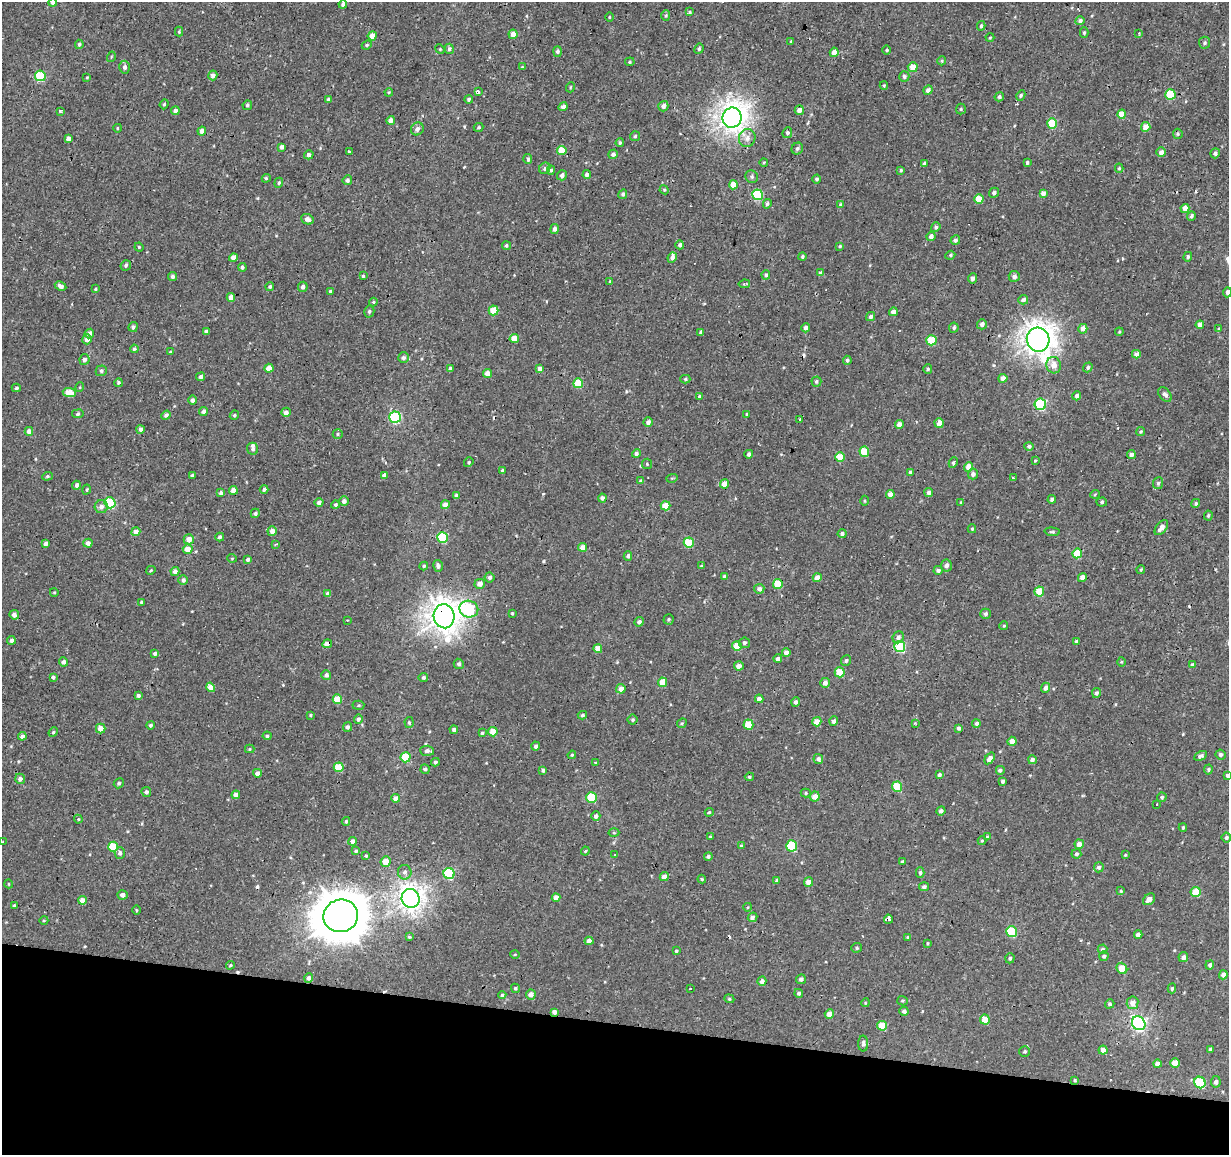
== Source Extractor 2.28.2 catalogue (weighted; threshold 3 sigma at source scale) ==
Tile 15 of 4 x 4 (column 3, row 4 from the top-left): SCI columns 2456-3682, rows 282-1434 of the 4908 x 5112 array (HDU 1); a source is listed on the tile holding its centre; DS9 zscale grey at full resolution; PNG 1231 x 1157 px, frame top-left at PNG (2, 2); each listed source drawn as its Kron ellipse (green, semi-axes under 4 px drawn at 4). Shown black and unused: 11% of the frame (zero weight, under 2 of 3 exposures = <1% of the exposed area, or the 3 px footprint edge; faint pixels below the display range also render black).
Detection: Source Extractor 2.28.2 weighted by HDU 2 'WHT'; one run over the whole footprint, this tile lists its part. Background 0.00309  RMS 0.0034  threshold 0.0154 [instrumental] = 3 sigma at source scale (4.5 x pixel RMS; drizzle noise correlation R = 1.50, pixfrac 1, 0.0396/0.0396 arcsec/px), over >= 5 px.
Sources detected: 487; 11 cosmic-ray / hot-pixel residue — neither listed nor drawn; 2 inside a brighter listed object's ellipse — not listed separately; the other 474 listed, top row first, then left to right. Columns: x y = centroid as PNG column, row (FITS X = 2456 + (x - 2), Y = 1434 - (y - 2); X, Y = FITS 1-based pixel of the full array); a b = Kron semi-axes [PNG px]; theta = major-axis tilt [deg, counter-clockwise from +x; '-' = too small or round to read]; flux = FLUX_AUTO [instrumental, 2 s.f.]
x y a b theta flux
53 2 4 4 - 1.7
343 4 4 4 - 0.96
690 12 4 4 - 0.46
666 15 5 4 - 0.45
609 17 4 3 - 0.3
1080 21 4 4 - 1.1
981 26 5 3 - 0.45
179 32 5 4 - 0.35
1084 33 5 4 - 0.47
1139 33 3 2 - 0.44
513 34 5 4 - 2.5
372 36 4 4 - 3.4
990 38 4 3 - 0.27
791 41 4 3 - 0.27
1205 43 6 5 - 0.64
79 44 5 4 - 0.63
367 45 5 4 - 0.45
440 49 5 4 - 0.37
449 49 5 4 - 1.1
699 49 5 4 - 0.6
887 50 4 3 - 0.38
558 51 5 4 - 0.78
834 52 4 4 - 2
111 57 5 3 - 0.3
942 61 4 4 - 0.43
630 62 5 4 - 0.45
125 67 6 5 - 0.98
522 67 4 4 - 0.3
913 67 5 5 - 4.7
213 75 5 4 - 1.5
40 76 5 5 - 20
904 76 5 5 - 0.9
87 77 4 3 - 0.31
884 86 4 4 - 0.37
571 87 5 3 - 0.32
928 90 5 4 - 1.6
389 92 4 3 - 0.3
478 92 4 3 - 1.4
1170 94 5 5 - 14
1021 95 5 4 - 0.57
999 97 5 4 - 0.67
469 99 4 4 - 0.72
328 100 4 3 - 0.6
164 104 5 4 - 0.41
247 105 5 4 - 0.59
663 106 5 5 - 1.2
563 107 5 4 - 1.4
961 109 5 5 - 0.47
799 110 5 4 - 1.9
60 111 3 3 - 0.46
175 111 4 4 - 1.3
1122 114 4 4 - 4.9
732 118 10 9 - 270
391 120 4 4 - 1.7
1052 123 5 5 - 10
478 127 5 4 - 0.45
1146 127 5 4 - 3.2
118 128 4 3 - 0.32
417 129 7 6 - 1.5
202 131 4 4 - 2.1
787 133 5 4 - 0.64
1178 134 5 4 - 0.46
635 136 5 5 - 0.51
747 138 9 8 - 2
68 139 4 4 - 1.3
620 143 4 3 - 0.49
282 147 4 3 - 0.87
797 148 6 5 - 0.84
562 150 4 4 - 5.3
349 151 3 3 - 0.59
1161 152 5 4 - 1.7
1215 153 5 4 - 0.91
613 154 5 4 - 1.1
309 155 5 4 - 1.2
528 159 5 4 - 0.79
764 162 4 3 - 0.3
1027 162 3 3 - 0.53
924 164 4 3 - 0.72
545 168 6 5 - 0.79
1119 168 4 4 - 0.45
551 170 4 4 - 0.6
901 170 4 3 - 0.42
587 174 4 4 - 1.1
562 175 5 5 - 1.2
752 177 6 6 - 0.76
266 178 4 4 - 0.4
817 179 4 4 - 0.68
347 180 5 4 - 1.1
279 183 5 4 - 0.47
733 185 4 4 - 3.1
664 190 5 4 - 0.38
994 193 5 4 - 0.85
1043 193 4 4 - 1.7
623 194 5 4 - 0.62
757 195 5 5 - 19
979 199 5 4 - 6.1
767 204 5 4 - 0.61
841 204 4 4 - 0.65
1185 208 4 4 - 3.1
1191 216 5 4 - 0.85
307 219 6 5 - 1.4
936 227 5 4 - 0.64
554 229 5 4 - 1.1
931 236 5 4 - 1.5
955 240 5 4 - 0.89
506 245 4 4 - 0.5
680 245 4 4 - 0.86
840 246 4 3 - 0.43
139 247 4 4 - 0.38
950 255 5 4 - 0.51
802 257 4 4 - 0.54
1188 257 5 3 - 0.51
233 258 4 4 - 2.2
672 258 5 4 - 1.2
126 265 5 5 - 0.72
242 267 4 4 - 0.74
820 273 4 4 - 0.89
766 275 4 4 - 0.82
363 276 3 3 - 0.5
1014 276 5 5 - 1.1
172 277 4 4 - 0.88
972 278 5 4 - 1.1
610 281 4 3 - 0.35
744 284 6 3 8 0.56
61 286 6 4 -27 1.4
270 287 4 4 - 0.57
303 287 5 4 - 1.1
95 289 4 3 - 0.35
330 291 4 3 - 0.54
1227 292 5 4 - 1
231 297 4 4 - 2.8
1023 300 5 4 - 1.4
373 302 4 4 - 0.37
494 310 5 4 - 6.1
369 311 6 5 - 0.66
893 312 4 4 - 2
871 316 5 4 - 0.86
982 324 5 5 - 1.3
1200 325 4 4 - 1.9
133 327 5 4 - 0.87
806 328 4 4 - 1.3
954 328 5 5 - 0.67
1083 329 5 4 - 2.2
1219 329 4 4 - 0.54
206 331 4 3 - 0.82
701 332 4 3 - 0.87
1119 332 4 3 - 0.3
89 333 5 4 - 1.8
87 339 5 4 - 2
514 339 4 4 - 3.9
931 340 5 5 - 11
1038 340 12 11 - 300
134 349 4 4 - 0.54
170 352 4 3 - 0.4
1136 354 4 4 - 1.9
403 358 5 5 - 1
84 359 5 5 - 1.4
847 360 4 4 - 0.67
1054 365 8 7 - 3
1088 367 5 4 - 0.62
269 368 4 4 - 3.7
450 369 3 3 - 0.79
540 369 4 4 - 2
928 369 5 4 - 0.44
101 371 6 5 - 0.62
488 373 4 4 - 2.6
201 377 4 4 - 0.85
1003 378 4 4 - 2.4
685 379 5 4 - 0.47
816 381 5 5 - 0.57
118 383 4 4 - 0.5
578 383 5 5 - 7.8
80 387 5 3 - 0.28
16 388 4 3 - 0.6
69 393 6 4 -6 5.8
1165 394 8 5 -50 1.2
699 396 4 4 - 0.53
1077 396 5 4 - 1.2
193 400 5 4 - 0.97
1040 404 6 5 - 25
203 411 4 4 - 1.1
286 412 5 4 - 1.4
78 414 6 3 8 0.41
747 414 3 3 - 0.32
166 415 5 4 - 0.94
234 415 5 4 - 0.48
395 417 6 5 - 33
800 419 3 2 - 0.29
648 422 5 4 - 1.4
939 423 5 4 - 2.5
899 424 4 4 - 2.4
140 429 4 4 - 1.1
29 431 4 4 - 1.8
1141 432 4 4 - 0.5
338 434 5 4 - 0.5
1029 446 4 4 - 0.85
253 449 6 5 - 0.84
864 452 5 5 - 8.6
636 453 4 4 - 0.75
749 454 4 4 - 0.93
1131 455 4 4 - 1.5
840 457 5 5 - 5.2
1035 461 4 3 - 0.3
469 462 5 4 - 0.51
953 462 5 3 - 0.59
647 464 5 5 - 0.45
969 467 5 4 - 3.5
503 471 4 3 - 0.66
910 472 3 3 - 0.68
973 474 5 5 - 1.2
192 475 3 3 - 0.58
384 475 4 4 - 1.3
47 476 5 4 - 0.54
672 478 6 3 17 0.35
1013 478 3 3 - 1.1
641 481 4 3 - 0.84
1158 483 6 5 - 0.71
725 484 4 4 - 3.6
76 485 4 4 - 1.1
264 489 4 4 - 0.74
87 490 5 4 - 0.44
233 490 4 4 - 2.7
929 492 4 4 - 1.3
221 493 4 3 - 0.91
890 494 4 4 - 2.2
1095 494 5 3 - 0.28
456 495 4 4 - 0.72
602 498 4 4 - 1.1
1052 499 4 4 - 0.78
344 501 5 5 - 1.4
865 501 5 3 - 0.32
1102 502 5 4 - 0.53
110 503 5 5 - 23
319 503 4 4 - 1.1
961 503 4 3 - 0.37
1196 503 5 4 - 0.51
335 505 4 4 - 0.63
445 505 4 4 - 2.3
665 506 5 4 - 5.1
101 507 6 6 - 1.5
255 513 5 4 - 0.82
1208 515 5 4 - 0.48
1161 527 9 5 51 1.9
972 529 4 4 - 0.42
272 531 5 4 - 2
136 532 4 4 - 2.2
1052 532 8 4 -4 0.53
842 534 4 4 - 0.99
220 537 4 3 - 0.56
442 538 5 5 - 17
189 539 5 5 - 3.2
88 543 4 4 - 1.9
689 543 5 5 - 9.5
46 544 4 4 - 1.4
276 544 4 3 - 0.3
583 547 4 4 - 2.6
188 549 5 5 - 4.2
1077 553 5 4 - 8.3
628 556 4 4 - 0.84
232 558 5 3 - 0.28
248 559 4 4 - 1
424 566 4 4 - 0.56
438 566 6 5 - 1.1
701 566 4 4 - 0.3
946 566 6 5 - 1.2
151 570 5 3 - 0.42
938 570 5 4 - 0.93
1141 570 4 3 - 0.39
175 572 4 4 - 1.5
725 576 4 4 - 0.9
490 577 5 5 - 0.8
1082 577 5 4 - 2.1
817 578 4 4 - 2.7
183 580 5 4 - 0.94
480 584 5 4 - 2.1
778 584 5 5 - 7.7
759 589 5 5 - 1.3
1039 591 5 5 - 6.1
54 592 4 3 - 0.28
328 594 4 4 - 1.3
142 602 4 3 - 0.92
469 609 9 8 - 25
512 613 4 3 - 0.36
985 614 5 5 - 0.8
14 615 5 4 - 1.6
444 616 12 10 -77 330
669 619 5 5 - 0.54
347 620 3 2 - 0.38
639 622 5 4 - 0.94
1004 626 4 4 - 0.33
898 637 6 5 - 1.2
11 640 4 4 - 0.95
1076 641 4 3 - 0.46
745 643 5 5 - 0.77
327 644 5 4 - 2.9
737 646 5 4 - 5.8
900 647 6 5 - 22
598 649 4 4 - 2.9
155 653 4 4 - 0.83
786 653 4 4 - 1.8
778 659 4 4 - 1.2
846 661 5 5 - 0.64
63 662 4 4 - 1.3
1122 662 5 3 - 0.34
459 664 5 5 - 0.83
1192 665 4 4 - 0.69
739 666 5 4 - 1.6
840 672 5 5 - 7.4
326 675 5 4 - 1.1
53 677 4 3 - 0.55
423 678 4 4 - 0.73
663 682 5 4 - 5.1
825 683 5 4 - 1.6
211 687 5 4 - 3.3
1045 688 5 4 - 1.1
621 689 5 4 - 2.3
1096 693 5 4 - 0.83
138 695 4 3 - 0.86
337 699 5 4 - 6.3
759 699 4 4 - 1.4
796 702 5 4 - 1
358 705 6 4 3 0.5
310 715 4 4 - 0.38
582 715 5 4 - 0.65
358 719 4 4 - 1
633 720 5 5 - 0.6
834 721 4 4 - 1.2
817 722 4 4 - 3.9
409 723 5 4 - 0.54
682 723 5 4 - 0.44
915 723 3 2 - 0.26
976 723 4 4 - 0.84
150 725 4 4 - 0.59
748 725 5 5 - 6.6
347 727 5 4 - 0.75
959 728 4 3 - 0.9
101 729 5 5 - 2.7
454 730 4 4 - 0.94
53 732 5 4 - 0.42
493 732 4 4 - 4.9
482 733 4 3 - 0.49
22 736 4 4 - 1.2
267 736 4 4 - 0.52
1012 741 4 4 - 2.2
536 746 4 4 - 0.76
250 749 5 4 - 0.36
427 751 7 5 -4 1.5
1221 754 5 5 - 0.72
572 755 4 3 - 0.34
1201 756 7 4 27 0.91
406 757 5 5 - 10
990 758 6 4 54 1.8
818 759 5 4 - 1.2
1032 760 4 4 - 1
435 762 4 4 - 0.6
596 763 3 3 - 0.61
339 767 5 5 - 9.7
425 769 4 4 - 0.62
1208 769 5 4 - 0.5
543 770 4 4 - 0.81
1000 770 5 5 - 0.92
257 773 4 4 - 1.7
939 775 4 4 - 0.85
1227 775 4 4 - 0.79
749 777 4 3 - 0.45
20 779 5 5 - 1.1
1003 781 4 4 - 0.72
119 783 5 4 - 0.76
897 787 5 5 - 8.7
146 792 5 5 - 0.88
806 793 5 4 - 0.5
236 795 4 4 - 1.7
592 797 5 5 - 12
815 797 5 5 - 2.6
1162 797 5 4 - 0.57
396 798 4 4 - 1.7
1157 804 3 3 - 0.51
941 811 5 4 - 0.92
709 812 4 4 - 0.46
596 816 5 4 - 1.3
78 819 4 4 - 0.3
346 821 4 3 - 0.47
1183 828 4 3 - 0.48
614 833 5 3 - 0.36
710 837 4 3 - 0.29
987 837 4 3 - 0.35
1226 837 5 5 - 0.65
353 841 4 4 - 1.5
982 841 4 4 - 0.33
3 842 4 2 - 0.45
1079 844 5 4 - 1.8
741 846 4 4 - 0.36
792 846 5 5 - 18
113 847 5 5 - 9.4
356 851 4 4 - 0.47
585 851 4 3 - 0.38
120 853 6 5 - 1.1
1076 854 5 4 - 0.69
615 855 3 3 - 0.22
1125 855 4 4 - 0.3
366 856 4 3 - 0.38
708 856 4 4 - 0.76
386 861 5 5 - 4
902 862 4 3 - 1.5
1099 867 5 5 - 1
405 872 7 6 - 1.2
920 872 5 4 - 0.62
449 874 5 5 - 22
664 877 4 4 - 2.5
702 879 4 4 - 0.36
777 880 4 4 - 0.79
808 882 4 4 - 2.2
9 884 4 3 - 0.24
924 887 5 4 - 0.7
1121 891 4 4 - 0.36
1196 892 5 5 - 6.1
123 895 5 4 - 1.6
411 898 9 9 - 210
556 898 4 4 - 2.5
1149 899 7 5 42 1.8
82 900 4 4 - 2.6
14 905 3 3 - 0.35
748 907 4 3 - 0.27
136 910 4 3 - 0.32
341 916 17 16 - 1100
752 917 5 4 - 1.5
888 919 5 3 - 6.5
44 920 4 3 - 0.36
1011 932 5 5 - 15
1138 934 4 4 - 1.3
409 937 4 3 - 0.49
908 937 4 3 - 0.61
589 941 4 4 - 2.1
928 943 3 3 - 0.37
857 948 5 4 - 0.5
1103 949 5 5 - 0.77
676 951 4 3 - 0.59
515 954 5 3 - 0.32
1104 956 5 4 - 0.78
1183 957 5 4 - 1.3
1010 958 5 4 - 0.61
230 965 4 3 - 0.38
1210 965 4 4 - 1
1122 968 6 5 - 5.4
1223 975 4 4 - 1.6
309 978 5 4 - 0.92
801 979 5 5 - 0.97
762 981 4 4 - 1.4
515 988 5 4 - 0.54
1172 988 5 4 - 0.5
690 989 3 2 - 0.45
799 993 4 4 - 0.69
531 994 5 5 - 1.8
502 995 4 4 - 0.56
729 999 5 4 - 0.49
902 1001 5 4 - 0.44
865 1003 4 3 - 0.31
1132 1003 6 6 - 2.4
1110 1004 5 4 - 0.56
904 1011 4 4 - 1.1
554 1012 4 4 - 1.5
829 1014 4 4 - 3.2
985 1020 5 5 - 5.5
1139 1023 7 6 - 64
882 1026 5 5 - 6.9
863 1044 8 5 -89 0.95
1210 1049 3 3 - 0.51
1103 1050 4 4 - 2.2
1025 1051 5 5 - 0.56
1175 1063 5 4 - 3.9
1157 1064 4 4 - 1.9
1075 1080 3 3 - 0.37
1200 1082 6 5 - 18
1216 1082 6 5 - 0.94
Overlapping masked pixels (flux is a lower limit): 8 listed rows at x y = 732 118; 1038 340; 444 616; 327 644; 341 916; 888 919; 554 1012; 1075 1080
Isophote crosses this tile's border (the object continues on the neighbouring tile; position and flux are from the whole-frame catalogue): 4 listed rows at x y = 53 2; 1227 292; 1227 775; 3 842